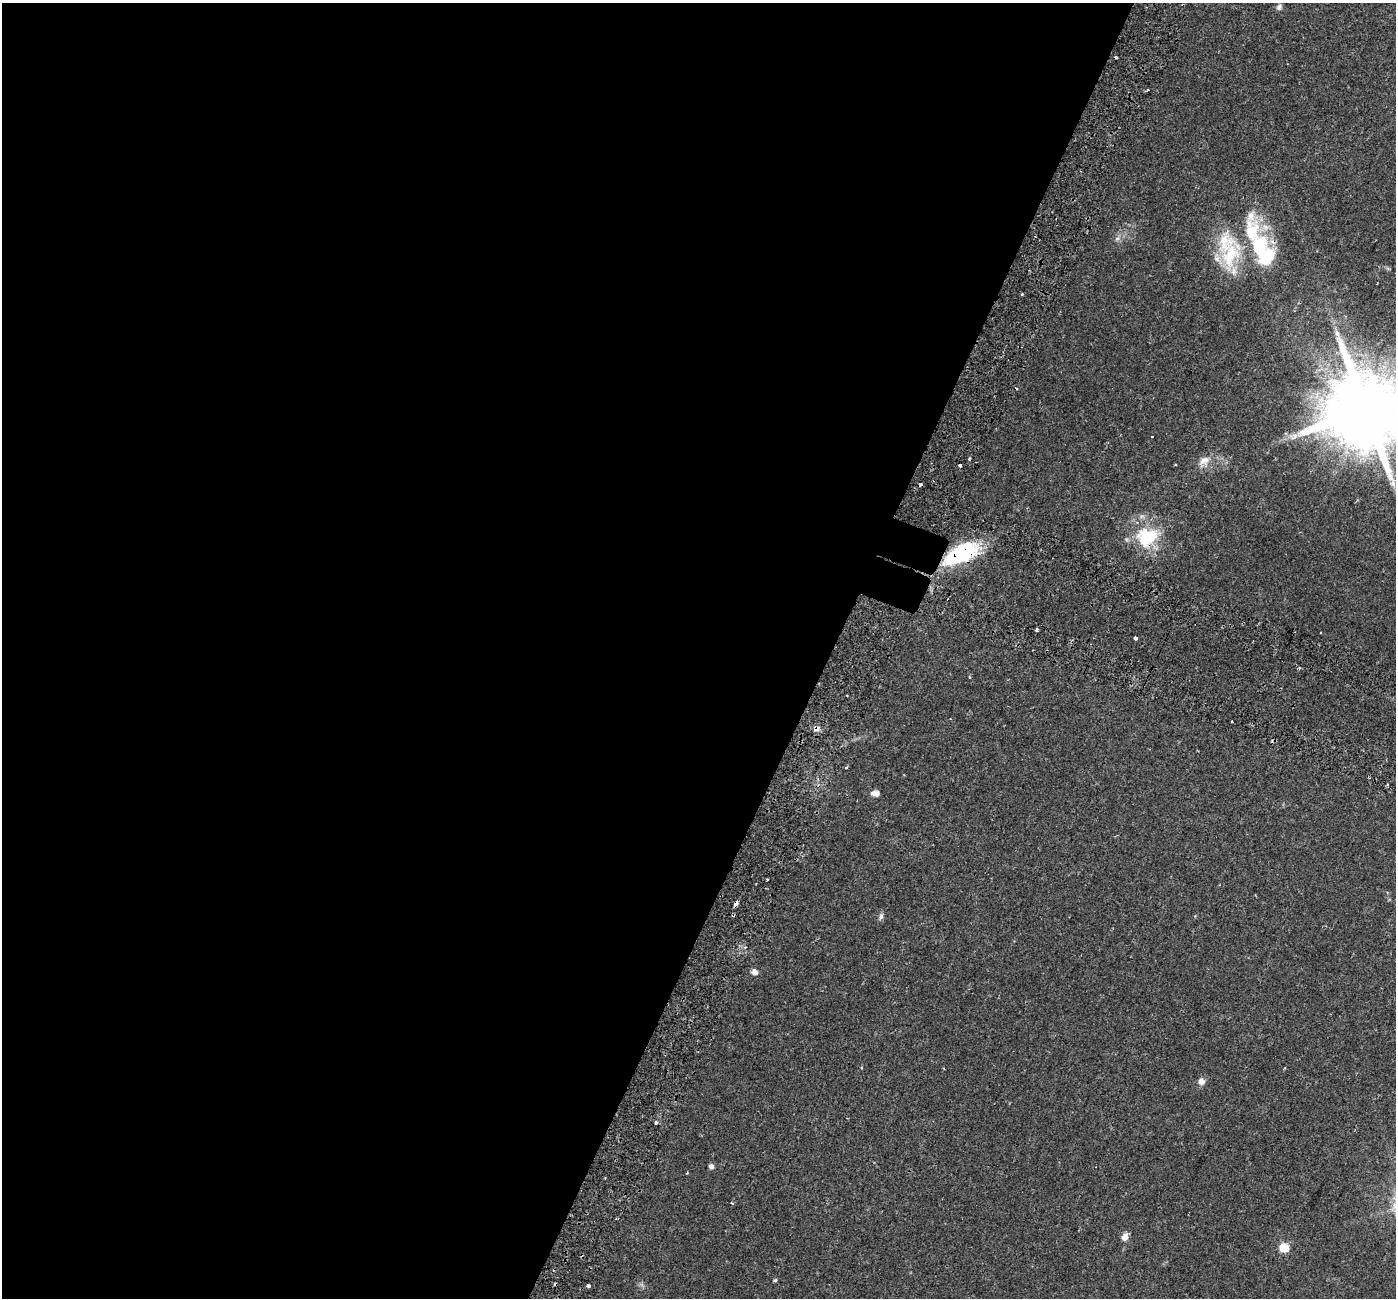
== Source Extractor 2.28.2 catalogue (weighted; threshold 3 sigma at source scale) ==
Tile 5 of 4 x 4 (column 1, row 2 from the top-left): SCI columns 71-1464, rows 2889-4184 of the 5723 x 5838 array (HDU 1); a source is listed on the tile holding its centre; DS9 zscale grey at full resolution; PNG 1398 x 1300 px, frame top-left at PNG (2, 3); no overlay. Shown black and unused: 60% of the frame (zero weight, under 2 of 3 exposures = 5% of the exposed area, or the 3 px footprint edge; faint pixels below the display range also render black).
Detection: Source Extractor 2.28.2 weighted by HDU 2 'WHT'; one run over the whole footprint, this tile lists its part. Background 0.0319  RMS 0.0039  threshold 0.0175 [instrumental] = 3 sigma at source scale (4.5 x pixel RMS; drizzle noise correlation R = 1.50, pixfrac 1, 0.0396/0.0396 arcsec/px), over >= 5 px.
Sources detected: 48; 1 inside a brighter object's white glare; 11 cosmic-ray / hot-pixel residue — not listed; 3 inside a brighter listed object's ellipse — not listed separately; the other 33 listed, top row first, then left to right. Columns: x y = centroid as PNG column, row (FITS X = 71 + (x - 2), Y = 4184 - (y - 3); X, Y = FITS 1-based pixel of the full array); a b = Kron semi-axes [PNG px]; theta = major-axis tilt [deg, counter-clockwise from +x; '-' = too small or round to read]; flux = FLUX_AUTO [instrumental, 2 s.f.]
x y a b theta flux
1279 7 8 6 59 1.1
1117 239 8 6 52 1.1
1230 255 53 25 71 24
1266 256 31 26 -44 21
1337 333 11 5 -65 1.6
1016 388 4 2 - 0.28
1366 409 22 21 - 5400
1204 461 15 13 36 3.6
1147 537 33 26 16 19
962 553 34 15 26 38
1037 630 4 3 - 1
1135 638 3 3 - 4.3
969 677 5 3 - 0.3
1231 722 3 3 - 0.92
816 729 9 7 27 1.4
1387 785 4 3 - 0.38
875 793 10 7 -3 1.8
767 879 3 3 - 0.67
736 903 6 4 57 1.5
881 916 10 5 66 1.1
745 947 5 3 - 0.44
754 972 5 5 - 2.8
862 1068 4 2 - 0.31
1201 1081 8 7 - 2.2
656 1123 3 3 - 1.7
711 1166 5 5 - 1.5
687 1173 3 2 - 0.46
732 1203 5 3 - 0.34
616 1218 3 2 - 0.36
1125 1237 10 7 68 2.2
1284 1248 6 6 - 16
775 1280 5 3 - 0.56
588 1286 4 3 - 1.8
Overlapping masked pixels (flux is a lower limit): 4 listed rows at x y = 1266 256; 962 553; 816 729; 736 903
Isophote crosses this tile's border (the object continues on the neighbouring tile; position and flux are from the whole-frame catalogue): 1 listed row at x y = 1366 409